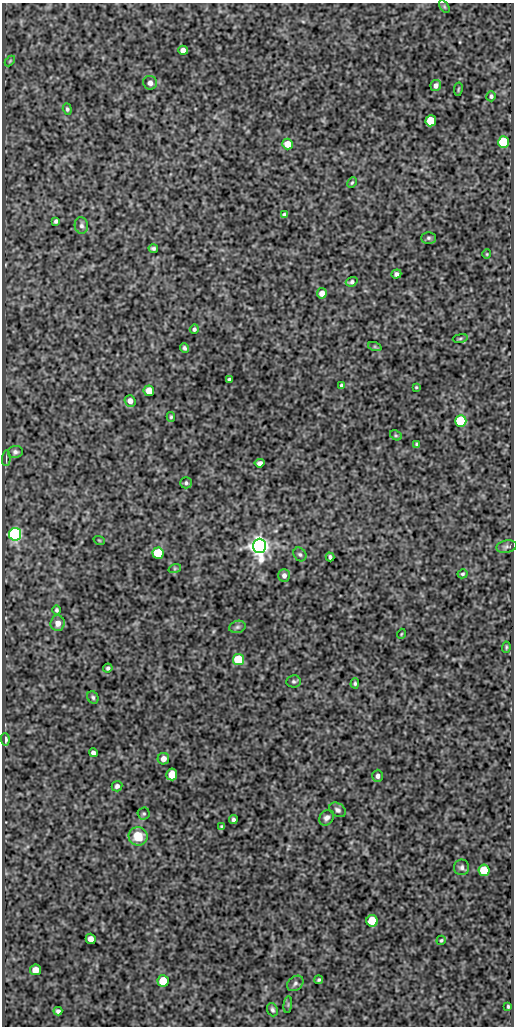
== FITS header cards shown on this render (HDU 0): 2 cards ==
NAXIS1  =                  512
NAXIS2  =                 1024

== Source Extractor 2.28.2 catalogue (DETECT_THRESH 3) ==
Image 512 x 1024 px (HDU 0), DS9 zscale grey, 1 PNG px = 1 image px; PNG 516 x 1028 px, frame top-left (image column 1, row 1024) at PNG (2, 3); each listed source drawn as its Kron ellipse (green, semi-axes under 4 px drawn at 4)
Background 90.9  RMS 0.54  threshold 1.63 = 3 sigma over >= 5 px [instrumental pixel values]
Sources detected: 83; all 83 listed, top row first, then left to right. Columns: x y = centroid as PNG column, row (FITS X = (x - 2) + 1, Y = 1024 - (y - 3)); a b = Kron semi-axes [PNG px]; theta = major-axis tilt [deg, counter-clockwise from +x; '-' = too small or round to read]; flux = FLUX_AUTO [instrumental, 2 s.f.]
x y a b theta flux
444 6 7 4 -59 55
183 50 5 4 - 220
10 61 6 3 45 41
150 83 7 6 - 180
436 85 5 5 - 130
458 89 7 3 81 39
491 96 5 4 - 71
67 109 6 4 -72 62
431 121 5 5 - 1900
503 142 6 5 - 2600
288 144 5 5 - 570
352 183 5 3 - 42
284 214 4 3 - 70
56 221 4 3 - 73
81 225 8 6 -79 100
428 238 7 5 0 76
153 248 5 3 - 75
487 254 4 4 - 36
396 274 5 4 - 110
352 282 6 4 19 80
322 293 5 5 - 250
194 329 5 4 - 68
460 338 7 4 9 53
375 347 7 4 -19 57
184 348 4 3 - 72
229 379 4 3 - 86
341 386 4 3 - 75
416 387 3 3 - 35
149 391 5 5 - 540
130 401 6 5 - 220
171 417 5 4 - 47
461 421 6 5 - 3100
396 435 6 4 -29 55
417 444 4 4 - 72
15 452 7 6 - 110
6 458 8 2 86 46
260 463 5 4 - 120
186 483 6 5 - 79
15 534 6 6 - 8700
99 540 6 3 -19 34
260 546 7 6 - 32000
507 547 10 6 12 110
158 553 6 5 - 1700
300 554 7 6 - 84
330 557 4 3 - 81
175 568 6 4 19 58
463 574 5 4 - 55
284 575 6 5 - 160
57 610 5 4 - 65
58 623 8 7 - 250
237 627 8 6 16 97
401 634 5 3 - 32
506 647 5 4 - 51
238 660 6 5 - 1900
108 668 5 4 - 62
294 681 7 6 - 79
355 683 5 4 - 59
93 697 6 5 - 75
5 739 6 4 -85 130
93 753 4 4 - 110
163 759 6 5 - 210
172 774 6 5 - 670
378 776 6 5 - 130
117 786 5 5 - 99
338 810 9 6 -33 120
144 814 6 6 - 65
327 818 8 6 52 140
233 820 4 3 - 88
222 826 4 3 - 53
138 836 9 9 - 800
462 867 8 7 - 110
484 870 6 5 - 1400
372 921 6 5 - 1300
91 939 5 5 - 250
441 940 5 4 - 50
35 970 5 5 - 370
319 980 4 3 - 59
163 981 6 5 - 850
295 983 9 7 38 110
288 1005 8 3 85 56
508 1006 4 3 - 48
272 1010 7 5 -68 76
58 1011 4 4 - 89